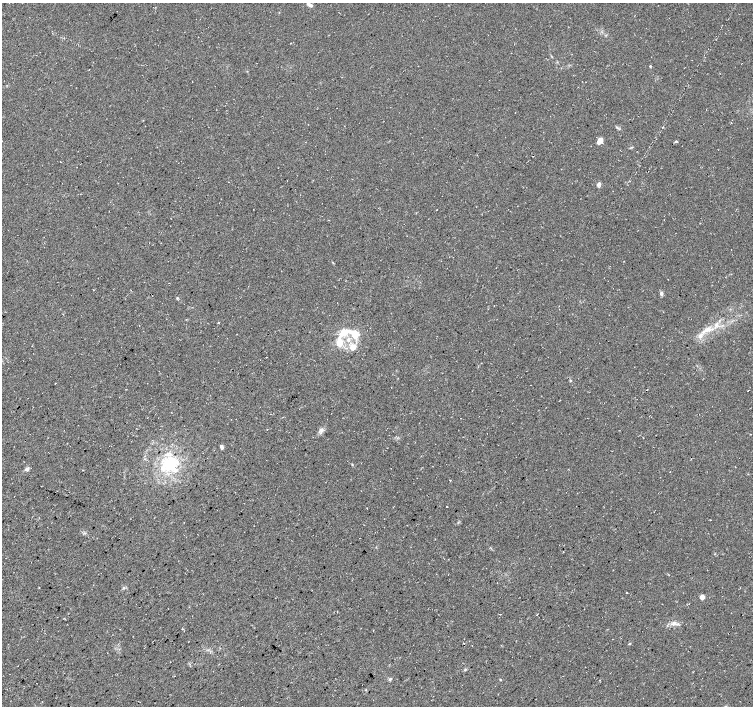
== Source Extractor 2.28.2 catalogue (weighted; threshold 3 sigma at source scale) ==
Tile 7 of 4 x 4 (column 3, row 2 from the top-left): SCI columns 3010-4510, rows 3049-4455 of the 6017 x 6031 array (HDU 1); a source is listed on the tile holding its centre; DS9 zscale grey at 2 x 2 block average (1 PNG px = mean of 2 x 2 image px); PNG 755 x 708 px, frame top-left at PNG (2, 3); no overlay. Shown black and unused: <1% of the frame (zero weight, under 3 of 4 exposures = <1% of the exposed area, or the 3 px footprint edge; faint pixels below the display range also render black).
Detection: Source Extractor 2.28.2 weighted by HDU 2 'WHT'; one run over the whole footprint, this tile lists its part. Background 0.0111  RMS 0.0071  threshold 0.0321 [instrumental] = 3 sigma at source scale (4.5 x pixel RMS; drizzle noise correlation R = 1.50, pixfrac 1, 0.0396/0.0396 arcsec/px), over >= 5 px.
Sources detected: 38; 3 inside a brighter listed object's ellipse — not listed separately; the other 35 listed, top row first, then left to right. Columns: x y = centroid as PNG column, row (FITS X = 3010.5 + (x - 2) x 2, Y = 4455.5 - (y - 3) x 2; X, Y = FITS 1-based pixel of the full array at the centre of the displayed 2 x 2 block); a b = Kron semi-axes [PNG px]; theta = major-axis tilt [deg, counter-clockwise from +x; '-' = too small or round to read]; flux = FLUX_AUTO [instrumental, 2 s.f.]
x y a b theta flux
311 5 6 4 -29 4.2
650 66 3 3 - 1.3
617 127 7 2 -40 1.9
676 141 4 2 - 1.7
599 142 5 4 - 7.2
561 169 2 2 - 0.48
599 184 5 4 - 4.9
661 293 6 4 -78 4.1
177 298 4 3 - 1.7
719 321 3 2 - 1.1
218 323 3 2 - 0.89
708 329 8 6 -37 9.2
344 332 4 3 - 61
355 334 4 3 - 71
348 340 5 5 - 5.8
339 343 4 3 - 60
353 347 3 3 - 33
570 381 3 3 - 1.5
647 389 2 2 - 0.69
748 390 2 2 - 0.72
321 430 7 4 -72 4.2
222 447 4 3 - 5.2
170 464 22 18 32 72
27 469 5 4 - 4.9
450 480 2 2 - 2.1
447 507 2 2 - 1.4
702 597 3 3 - 26
674 623 6 5 - 5.7
182 629 3 2 - 0.98
629 644 3 2 - 1.2
465 670 4 3 - 1.9
390 679 4 4 - 2.6
500 680 2 2 - 1.2
366 690 3 3 - 1.1
725 706 4 2 - 1.1
Isophote crosses this tile's border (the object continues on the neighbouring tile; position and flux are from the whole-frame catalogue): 1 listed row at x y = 725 706
Diffuse or blended objects may show on this block-average render without a row.